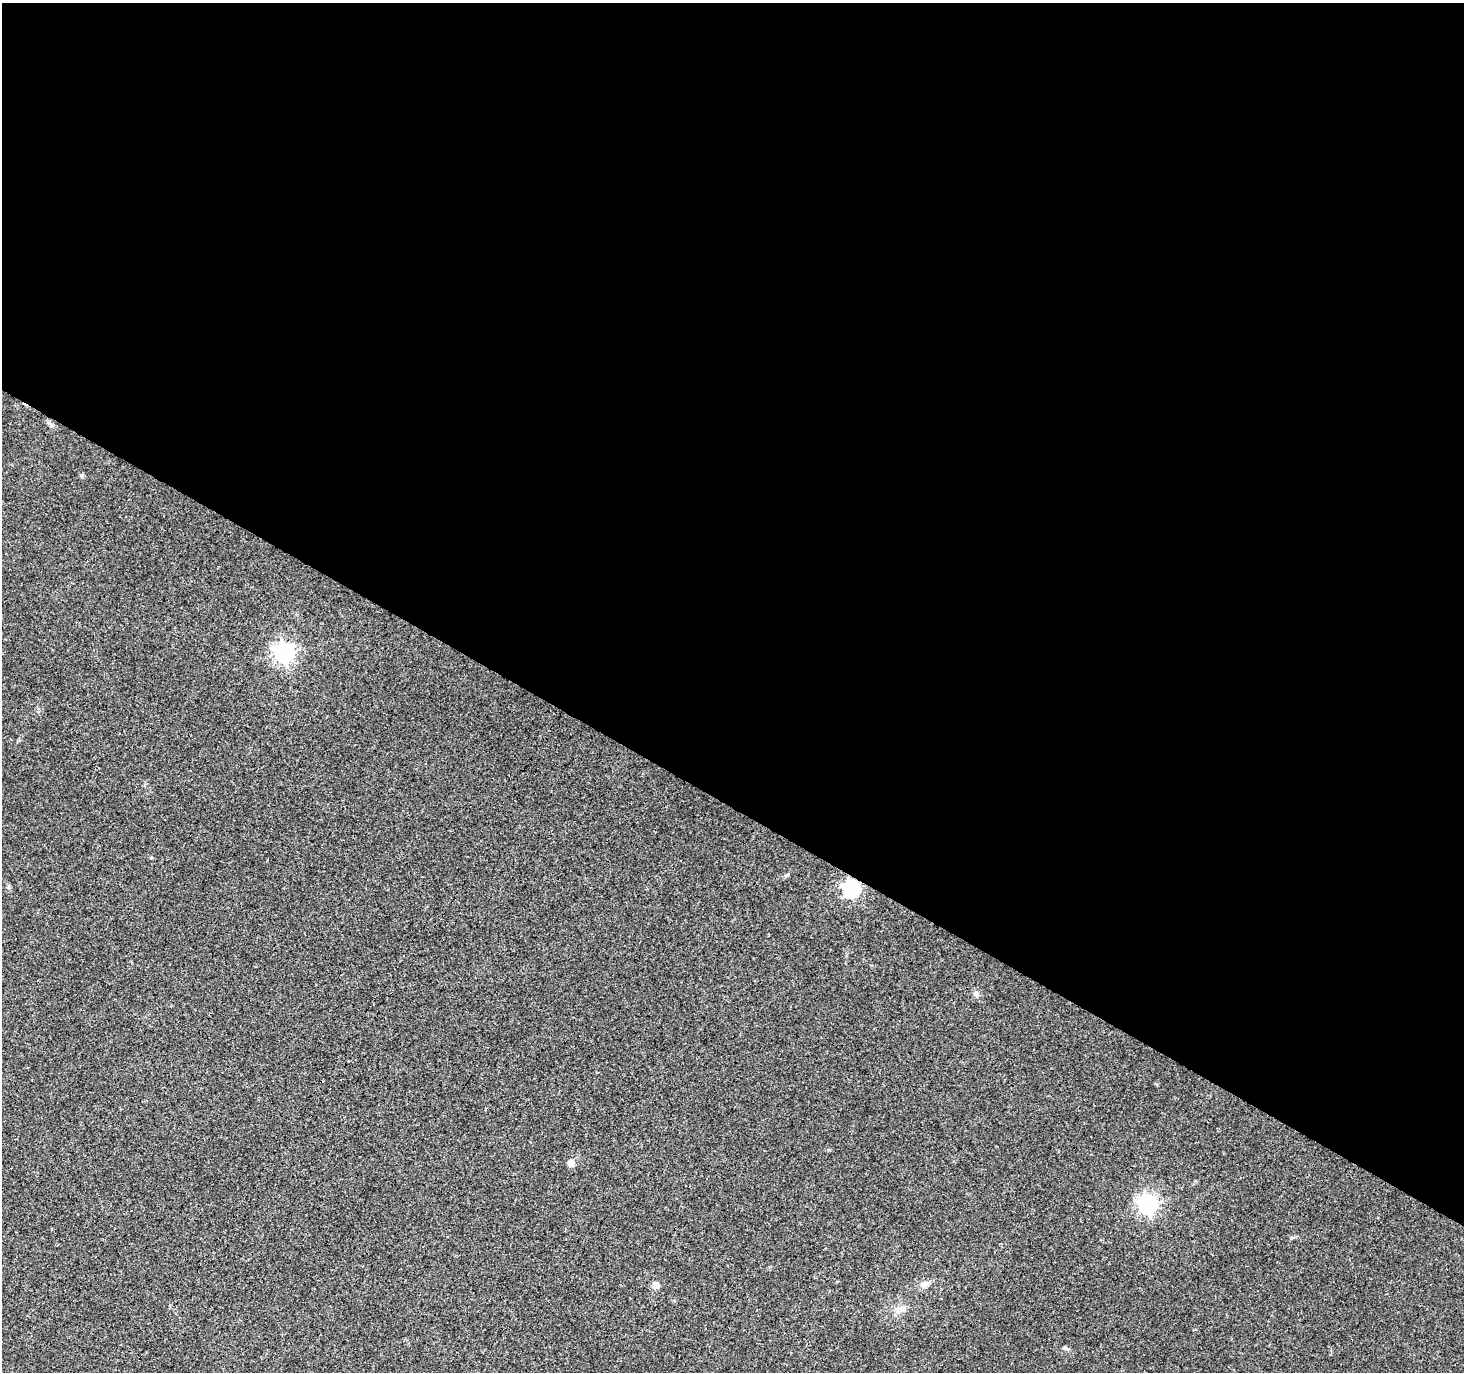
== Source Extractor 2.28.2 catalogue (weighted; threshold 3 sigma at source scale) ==
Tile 3 of 4 x 4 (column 3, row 1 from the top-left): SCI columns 2926-4387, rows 4366-5735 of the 5848 x 5924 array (HDU 1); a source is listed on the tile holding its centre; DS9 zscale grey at full resolution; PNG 1466 x 1374 px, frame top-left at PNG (2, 3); no overlay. Shown black and unused: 59% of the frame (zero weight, under 3 of 4 exposures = <1% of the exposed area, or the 3 px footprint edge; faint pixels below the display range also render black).
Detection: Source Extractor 2.28.2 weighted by HDU 2 'WHT'; one run over the whole footprint, this tile lists its part. Background 0.0278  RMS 0.0032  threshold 0.0145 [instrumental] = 3 sigma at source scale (4.5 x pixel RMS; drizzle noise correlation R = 1.50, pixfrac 1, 0.0396/0.0396 arcsec/px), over >= 5 px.
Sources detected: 15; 4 cosmic-ray / hot-pixel residue — not listed; the other 11 listed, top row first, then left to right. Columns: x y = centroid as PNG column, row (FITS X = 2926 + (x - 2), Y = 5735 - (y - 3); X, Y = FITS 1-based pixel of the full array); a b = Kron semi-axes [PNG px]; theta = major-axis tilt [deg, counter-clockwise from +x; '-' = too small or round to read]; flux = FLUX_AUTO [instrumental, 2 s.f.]
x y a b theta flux
81 475 6 4 21 0.54
284 652 8 7 - 150
151 858 3 3 - 1.3
786 875 6 4 20 0.44
851 889 7 7 - 81
976 994 9 7 -78 0.99
571 1163 6 6 - 2.7
1147 1204 8 7 - 130
925 1283 15 6 17 1.6
656 1285 7 6 - 1.8
902 1309 13 6 -26 1.5
Overlapping masked pixels (flux is a lower limit): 1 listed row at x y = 851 889
Unlisted compact peaks at least as high as the median listed source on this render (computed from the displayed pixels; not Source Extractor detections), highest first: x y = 1065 1348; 1157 1084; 51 426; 1291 1238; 829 1150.